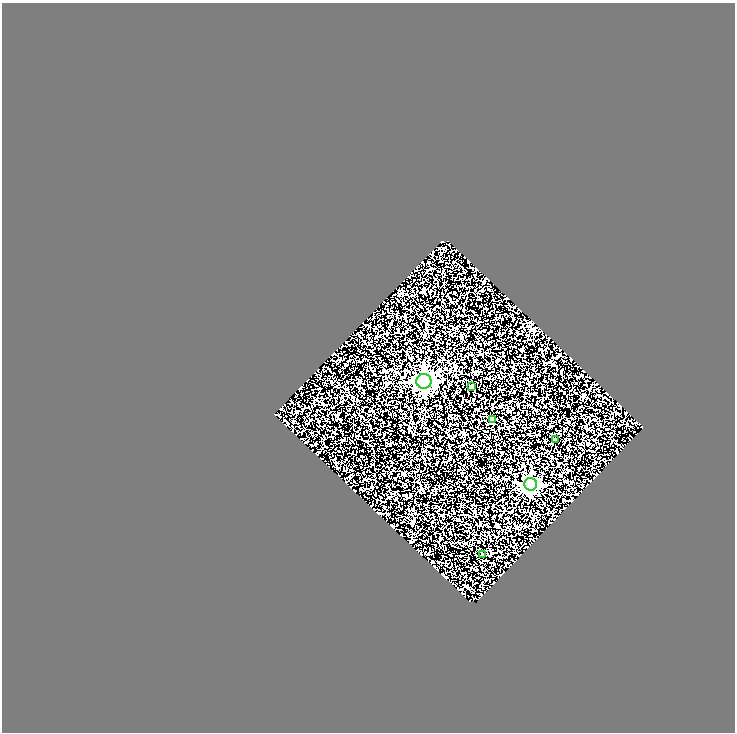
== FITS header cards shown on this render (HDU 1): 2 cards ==
NAXIS1  =                  733
NAXIS2  =                  730

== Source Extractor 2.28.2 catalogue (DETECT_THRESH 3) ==
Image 733 x 730 px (HDU 1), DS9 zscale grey, 1 PNG px = 1 image px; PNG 737 x 734 px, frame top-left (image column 1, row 730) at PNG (2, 3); each listed source drawn as its Kron ellipse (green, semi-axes under 4 px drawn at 4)
Background 1.34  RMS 1.5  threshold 4.61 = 3 sigma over >= 5 px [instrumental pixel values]
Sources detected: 6; all 6 listed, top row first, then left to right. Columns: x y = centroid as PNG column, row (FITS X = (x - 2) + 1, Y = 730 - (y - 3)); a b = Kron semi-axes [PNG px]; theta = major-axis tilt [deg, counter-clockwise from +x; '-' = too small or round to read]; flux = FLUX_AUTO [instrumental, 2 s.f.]
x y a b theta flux
424 381 7 7 - 35000
471 386 3 3 - 260
492 419 4 3 - 570
556 440 3 3 - 150
531 484 6 6 - 21000
483 555 4 3 - 130